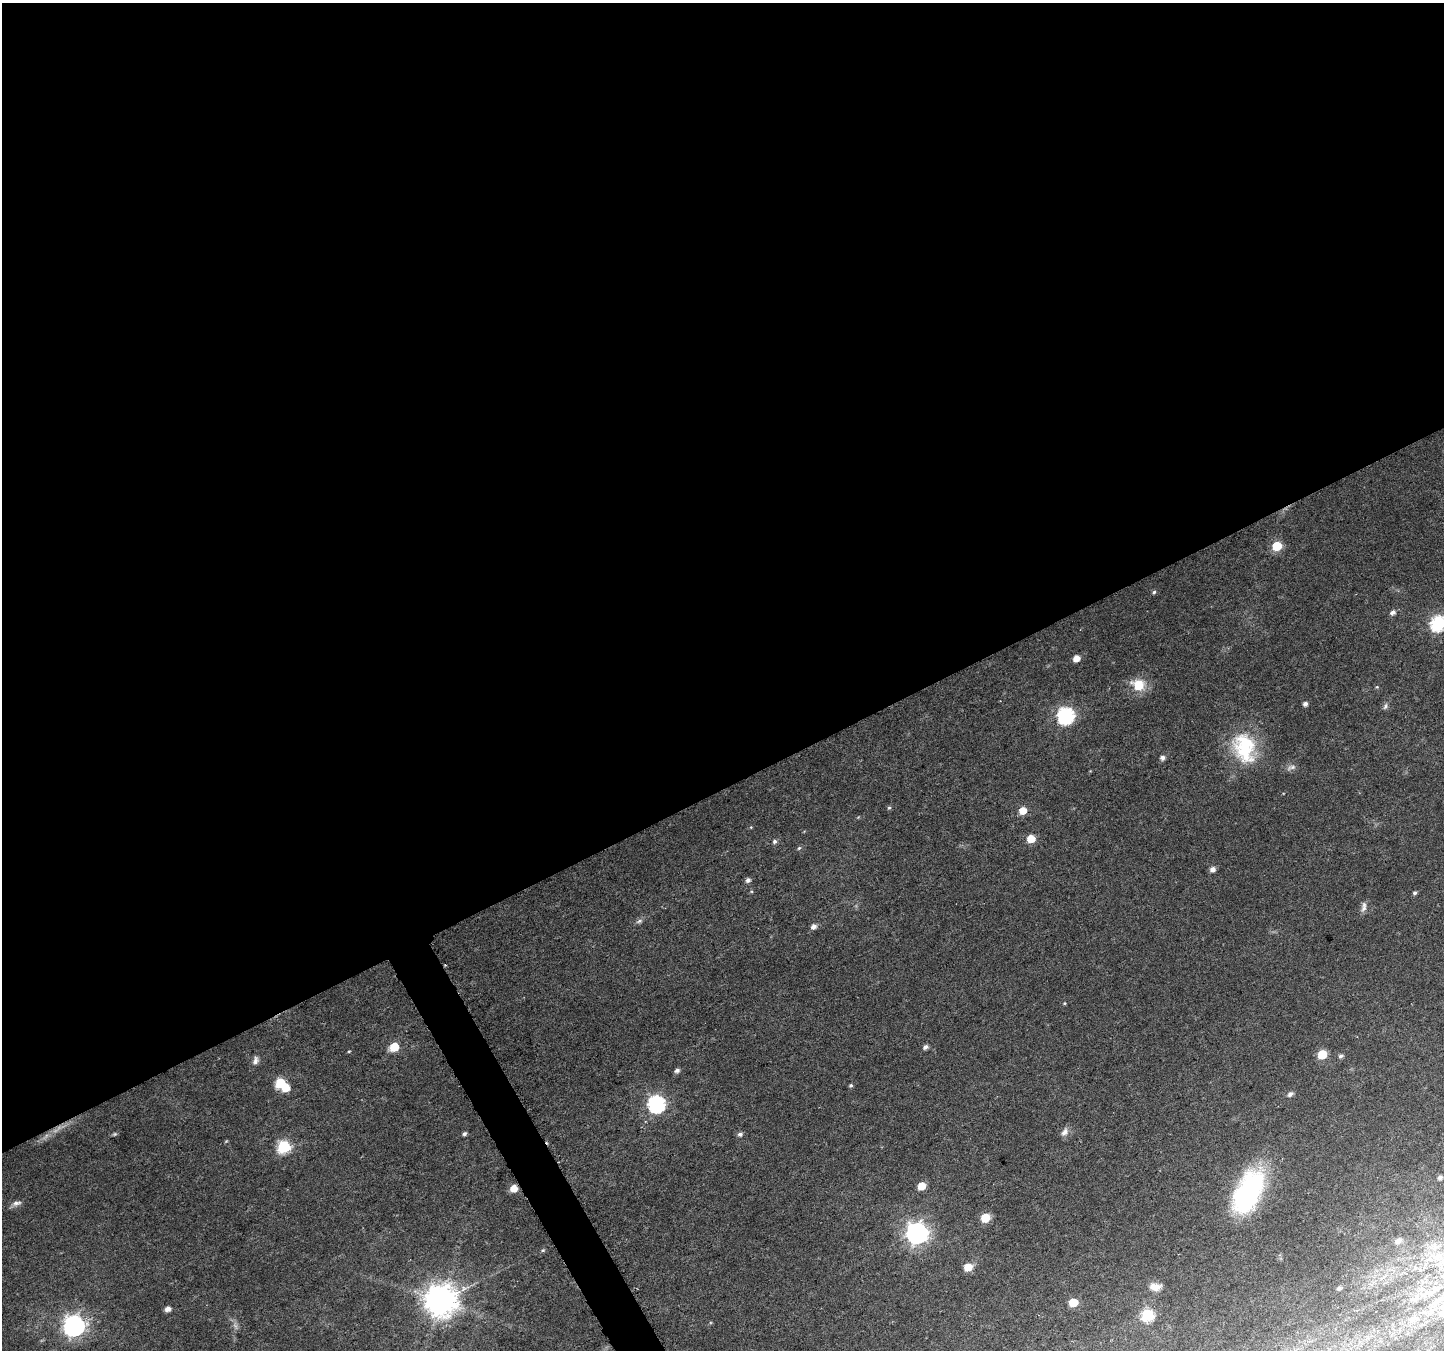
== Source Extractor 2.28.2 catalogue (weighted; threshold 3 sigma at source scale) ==
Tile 2 of 4 x 4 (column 2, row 1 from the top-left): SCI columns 1453-2894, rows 4215-5562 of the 5792 x 5669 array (HDU 1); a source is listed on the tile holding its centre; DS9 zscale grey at full resolution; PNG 1446 x 1352 px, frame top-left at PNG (2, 3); no overlay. Shown black and unused: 59% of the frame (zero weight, under 5 of 9 exposures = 1% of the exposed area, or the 3 px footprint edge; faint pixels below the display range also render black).
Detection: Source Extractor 2.28.2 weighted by HDU 2 'WHT'; one run over the whole footprint, this tile lists its part. Background 0.0131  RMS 0.0021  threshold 0.0087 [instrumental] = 3 sigma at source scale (4.09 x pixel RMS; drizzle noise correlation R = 1.36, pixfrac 0.8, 0.0396/0.0396 arcsec/px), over >= 5 px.
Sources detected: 66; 2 too faint to see at this stretch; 1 inside a brighter object's white glare — not listed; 1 inside a brighter listed object's ellipse — not listed separately; the other 62 listed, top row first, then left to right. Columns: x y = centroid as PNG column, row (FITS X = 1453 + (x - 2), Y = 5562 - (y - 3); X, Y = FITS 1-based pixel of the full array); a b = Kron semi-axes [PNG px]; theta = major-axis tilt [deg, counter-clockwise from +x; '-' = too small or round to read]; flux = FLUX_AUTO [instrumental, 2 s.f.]
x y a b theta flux
1277 546 6 5 - 8.5
1154 592 5 5 - 0.36
1393 612 6 5 - 0.88
1438 623 7 7 - 40
1076 658 5 5 - 2.3
1138 685 10 9 - 6
1377 687 5 4 - 0.22
1305 704 5 4 - 0.8
1385 706 9 6 68 0.55
1066 715 7 7 - 57
1244 748 42 29 -76 15
1162 758 6 5 - 0.86
1291 767 15 7 14 0.94
889 808 5 4 - 0.3
1023 811 6 5 - 2.9
751 827 4 4 - 0.17
1031 839 5 5 - 4.7
774 841 6 6 - 0.52
799 848 6 4 44 0.31
1213 869 5 5 - 1.3
748 880 5 5 - 0.79
1415 893 5 4 - 0.48
1363 907 14 6 79 0.99
639 921 10 5 17 0.6
814 926 6 5 - 1
1064 1003 5 3 - 0.2
394 1047 6 5 - 7.4
925 1047 6 5 - 0.71
349 1051 5 3 - 0.18
1322 1054 6 5 - 7.8
1341 1056 5 4 - 0.58
255 1060 12 8 73 0.96
677 1070 6 4 23 0.64
280 1083 6 6 - 12
851 1085 5 4 - 0.37
1290 1094 6 5 - 0.75
656 1104 7 7 - 62
1065 1132 12 8 57 1.1
114 1134 6 5 - 0.31
464 1134 5 4 - 0.49
740 1134 6 5 - 0.63
226 1141 5 3 - 0.19
283 1147 6 6 - 26
1440 1177 4 4 - 0.64
922 1186 6 5 - 4.1
513 1188 5 5 - 3.2
1248 1192 46 24 64 30
16 1203 13 7 13 0.92
985 1218 6 5 - 8.1
917 1233 8 8 - 140
1398 1241 12 8 29 1.1
543 1250 6 4 15 0.3
968 1267 6 5 - 4.1
1155 1287 13 8 -2 1.9
1339 1288 4 4 - 0.6
1432 1291 29 11 38 4.7
440 1301 10 10 - 390
1073 1302 6 5 - 6.3
167 1309 5 4 - 1.3
1148 1315 6 6 - 23
1412 1319 12 10 21 1.9
74 1326 8 8 - 130
Isophote crosses this tile's border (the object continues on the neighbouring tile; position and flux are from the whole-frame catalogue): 1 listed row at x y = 1438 623